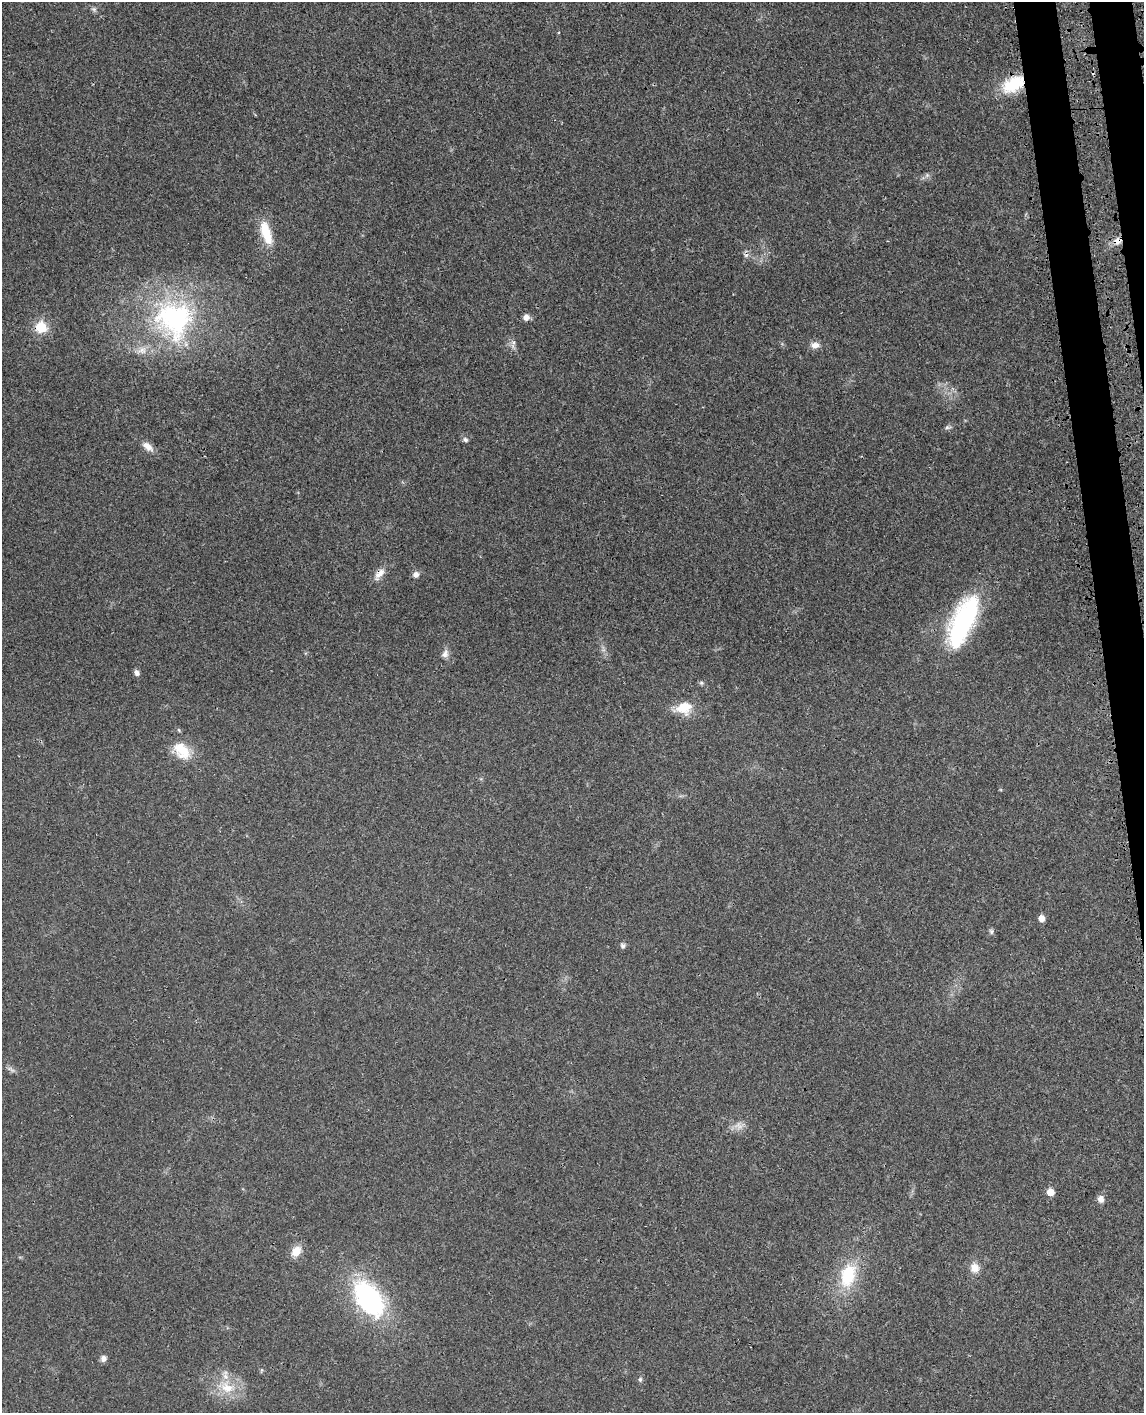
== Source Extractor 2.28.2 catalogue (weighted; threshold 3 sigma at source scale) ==
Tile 6 of 4 x 3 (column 2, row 2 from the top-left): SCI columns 1226-2367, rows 1618-3028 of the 4736 x 4749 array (HDU 1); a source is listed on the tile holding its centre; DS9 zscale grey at full resolution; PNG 1146 x 1415 px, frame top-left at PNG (2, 2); no overlay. Shown black and unused: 3% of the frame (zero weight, under 3 of 4 exposures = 8% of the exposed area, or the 3 px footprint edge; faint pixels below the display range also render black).
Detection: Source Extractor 2.28.2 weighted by HDU 2 'WHT'; one run over the whole footprint, this tile lists its part. Background 0.0214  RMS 0.0035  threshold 0.0155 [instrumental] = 3 sigma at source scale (4.5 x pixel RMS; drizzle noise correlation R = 1.50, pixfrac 1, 0.05/0.05 arcsec/px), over >= 5 px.
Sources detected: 40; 2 too faint to see at this stretch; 2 cosmic-ray / hot-pixel residue — not listed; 3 inside a brighter listed object's ellipse — not listed separately; the other 33 listed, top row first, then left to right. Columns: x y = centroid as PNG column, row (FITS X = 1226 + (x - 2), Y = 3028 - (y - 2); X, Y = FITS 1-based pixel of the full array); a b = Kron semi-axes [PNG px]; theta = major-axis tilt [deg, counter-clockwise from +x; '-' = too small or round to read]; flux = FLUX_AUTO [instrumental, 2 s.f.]
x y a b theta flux
94 9 7 6 - 0.78
1013 84 26 14 26 14
927 175 7 5 45 0.81
266 233 32 11 -72 9.1
1117 241 11 10 - 2.6
526 317 7 7 - 1.8
174 319 56 52 -49 58
41 327 12 12 - 7.5
513 342 7 4 72 0.85
815 345 11 7 -5 2.2
947 427 9 4 6 0.72
465 440 6 6 - 0.91
148 446 18 8 -38 2.7
379 574 19 8 51 2.9
416 574 8 7 - 1.5
963 621 57 21 66 48
445 654 10 8 57 1.7
137 673 7 6 - 1.3
701 683 6 5 - 0.58
684 707 18 14 14 7.2
182 751 26 16 -49 8.3
1041 918 5 5 - 2.9
991 931 8 5 -75 0.72
623 945 7 6 - 0.9
1050 1192 5 5 - 5.6
1101 1199 9 8 - 1.7
296 1251 12 9 51 4.5
975 1268 9 9 - 3.6
848 1275 27 17 76 16
369 1299 46 26 -55 48
103 1358 7 6 - 1.5
640 1379 6 5 - 0.59
227 1388 20 14 -19 8
Overlapping masked pixels (flux is a lower limit): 3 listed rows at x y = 1013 84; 1117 241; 379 574